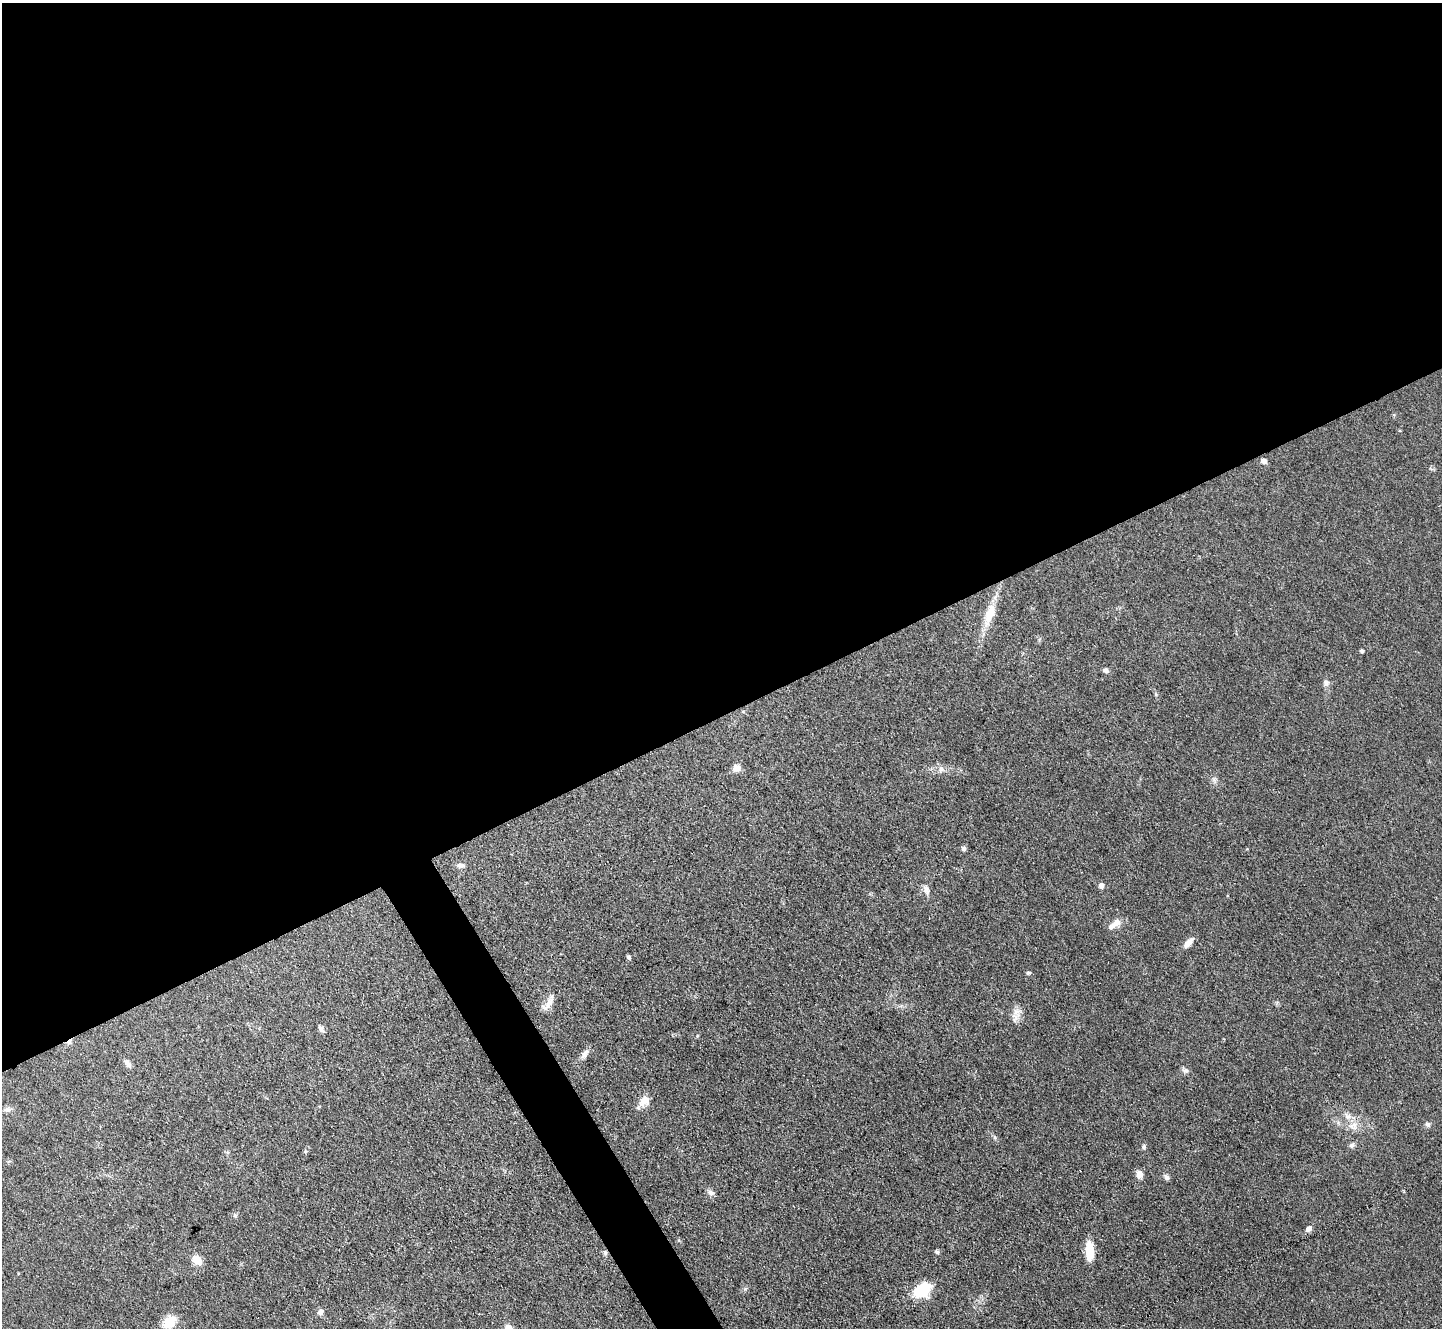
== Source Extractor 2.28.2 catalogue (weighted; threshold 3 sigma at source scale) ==
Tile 2 of 4 x 4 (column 2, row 1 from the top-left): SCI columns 1443-2882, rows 4136-5461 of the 5764 x 5754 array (HDU 1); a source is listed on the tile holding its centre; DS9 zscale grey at full resolution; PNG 1444 x 1330 px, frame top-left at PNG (2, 3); no overlay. Shown black and unused: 56% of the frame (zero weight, under 3 of 4 exposures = <1% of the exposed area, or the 3 px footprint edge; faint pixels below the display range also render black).
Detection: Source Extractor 2.28.2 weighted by HDU 2 'WHT'; one run over the whole footprint, this tile lists its part. Background 0.0479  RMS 0.0057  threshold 0.0258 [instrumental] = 3 sigma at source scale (4.5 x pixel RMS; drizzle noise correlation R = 1.50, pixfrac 1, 0.05/0.05 arcsec/px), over >= 5 px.
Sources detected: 48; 1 cosmic-ray / hot-pixel residue — not listed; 2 inside a brighter listed object's ellipse — not listed separately; the other 45 listed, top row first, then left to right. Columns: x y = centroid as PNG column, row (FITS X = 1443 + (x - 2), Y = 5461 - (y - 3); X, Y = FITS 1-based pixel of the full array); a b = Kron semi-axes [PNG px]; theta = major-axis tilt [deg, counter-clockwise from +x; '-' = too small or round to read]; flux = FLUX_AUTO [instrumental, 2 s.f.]
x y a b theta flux
1264 461 5 5 - 3.7
989 614 34 12 70 14
1362 651 4 4 - 1.3
1106 670 7 6 - 1.7
1326 683 9 8 - 2.4
743 712 5 3 - 0.58
736 768 11 9 55 3.5
941 769 9 8 - 2.6
1214 780 7 7 - 1.8
964 848 6 6 - 1.3
461 865 13 6 3 2.5
1101 885 6 6 - 2.6
926 890 13 8 -73 3.3
1117 922 10 9 - 4.2
1188 943 14 7 45 4.3
629 957 5 4 - 1.1
1028 973 6 5 - 1
549 1002 26 8 61 5
1015 1018 18 11 64 4.9
321 1029 10 5 -49 1.8
697 1036 5 4 - 0.6
585 1054 14 7 54 3
127 1064 11 6 -50 2.7
1185 1070 9 7 15 1.9
644 1101 15 11 47 6.3
7 1110 10 7 3 2.2
1428 1124 7 6 - 1.6
1354 1125 14 11 38 5.8
995 1137 7 5 -48 1.1
1352 1145 9 6 61 1.7
1144 1147 6 6 - 1.2
305 1151 6 5 - 0.85
1139 1174 8 7 - 4.2
1166 1177 8 5 -47 1.9
711 1193 10 6 -31 2.2
235 1215 6 5 - 1.2
1309 1228 8 6 45 2.6
1089 1251 20 9 -88 12
937 1252 6 5 - 1.2
605 1253 7 5 -75 1.5
196 1260 12 9 -41 7.3
922 1290 18 11 33 28
320 1312 9 7 59 2.1
169 1322 18 13 42 9.7
508 1327 8 7 - 3
Overlapping masked pixels (flux is a lower limit): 1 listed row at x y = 605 1253
Isophote crosses this tile's border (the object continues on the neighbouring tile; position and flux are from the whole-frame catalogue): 1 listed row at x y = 508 1327
Unlisted compact peaks at least as high as the median listed source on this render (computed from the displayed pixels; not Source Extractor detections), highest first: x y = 745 1289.